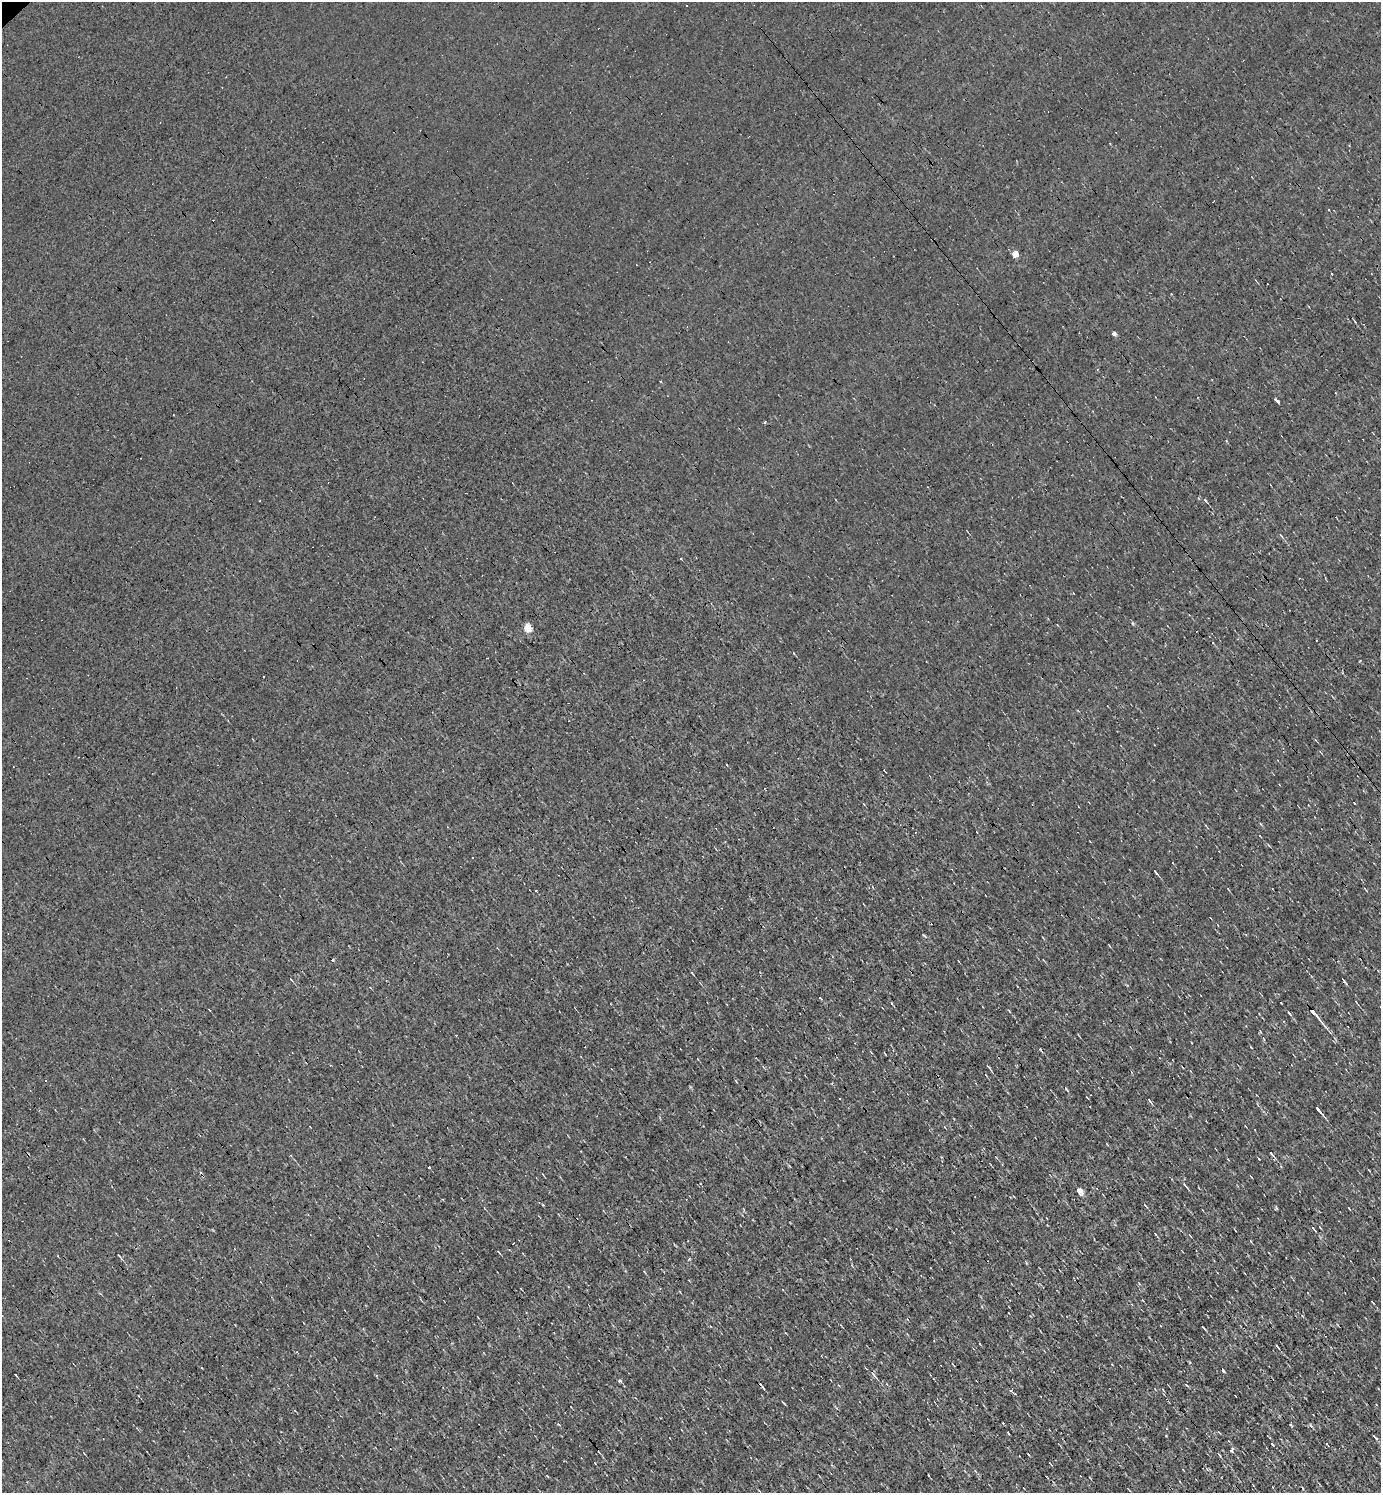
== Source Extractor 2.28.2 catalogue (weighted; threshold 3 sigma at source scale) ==
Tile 6 of 4 x 4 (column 2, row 2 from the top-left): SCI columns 1533-2911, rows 2985-4475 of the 5966 x 5967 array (HDU 1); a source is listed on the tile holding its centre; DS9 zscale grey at full resolution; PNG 1383 x 1495 px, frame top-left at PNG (2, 2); no overlay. Shown black and unused: <1% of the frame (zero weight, under 3 of 4 exposures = <1% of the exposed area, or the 3 px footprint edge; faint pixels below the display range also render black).
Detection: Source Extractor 2.28.2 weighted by HDU 2 'WHT'; one run over the whole footprint, this tile lists its part. Background -4.87e-04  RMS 0.039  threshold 0.175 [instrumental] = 3 sigma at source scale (4.5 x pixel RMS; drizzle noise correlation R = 1.50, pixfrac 1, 0.05/0.05 arcsec/px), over >= 5 px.
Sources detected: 66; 13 cosmic-ray / hot-pixel residue — not listed; the other 53 listed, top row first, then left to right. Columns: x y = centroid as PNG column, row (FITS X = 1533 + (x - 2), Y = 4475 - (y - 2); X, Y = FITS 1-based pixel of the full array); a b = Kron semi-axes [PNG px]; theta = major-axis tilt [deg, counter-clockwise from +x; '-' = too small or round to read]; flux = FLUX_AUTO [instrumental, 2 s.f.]
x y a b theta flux
1015 254 4 4 - 64
1114 334 4 4 - 13
1277 400 6 3 -49 52
765 422 3 3 - 11
1281 535 6 3 -56 4.6
528 628 5 5 - 150
263 676 2 2 - 4.2
1363 791 4 3 - 3.4
1354 803 3 3 - 18
1206 825 4 3 - 3.8
1156 872 6 2 -53 6.6
1228 889 5 2 - 2.7
1365 889 4 2 - 3
536 891 2 2 - 3.8
692 973 4 2 - 3.5
291 980 6 2 -45 3.1
1344 981 7 2 -53 5.8
891 1003 4 3 - 3.1
1357 1003 5 2 - 3.3
1009 1011 5 2 - 3.3
1289 1013 5 2 - 5.7
1316 1015 24 3 -52 34
1040 1049 5 3 - 3.4
988 1066 7 3 -49 5
1066 1089 7 3 -46 4.7
1149 1100 7 3 -46 5.1
1318 1109 8 3 -53 11
945 1127 4 3 - 4.4
1272 1154 10 3 -51 6.3
429 1167 3 2 - 7.5
1185 1186 12 3 -50 8
1079 1190 6 4 -57 42
1145 1206 7 3 -49 4
1349 1208 4 2 - 3.1
1190 1236 6 2 -45 2.8
119 1256 7 2 -44 4.7
689 1259 3 3 - 5.5
1372 1302 3 2 - 3.5
1203 1328 5 2 - 3.8
1277 1346 4 2 - 4.2
297 1352 3 3 - 4.1
202 1368 3 2 - 8.9
1223 1371 4 3 - 4.6
15 1374 3 2 - 20
873 1375 10 3 -50 9.2
620 1380 5 3 - 6.1
1187 1385 6 2 -45 3.9
1011 1390 4 3 - 5.6
1015 1394 3 2 - 7
783 1402 6 2 -45 3.5
1376 1438 7 2 -38 6.2
1272 1444 3 3 - 4.3
1232 1450 4 3 - 11
Overlapping masked pixels (flux is a lower limit): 1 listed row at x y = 1316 1015
Unlisted compact peaks at least as high as the median listed source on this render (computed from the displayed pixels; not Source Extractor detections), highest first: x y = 1205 500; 1276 1208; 1166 1436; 1310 1425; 1313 1228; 1133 623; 543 1205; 1281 1003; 1291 1425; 1259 1159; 595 1463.